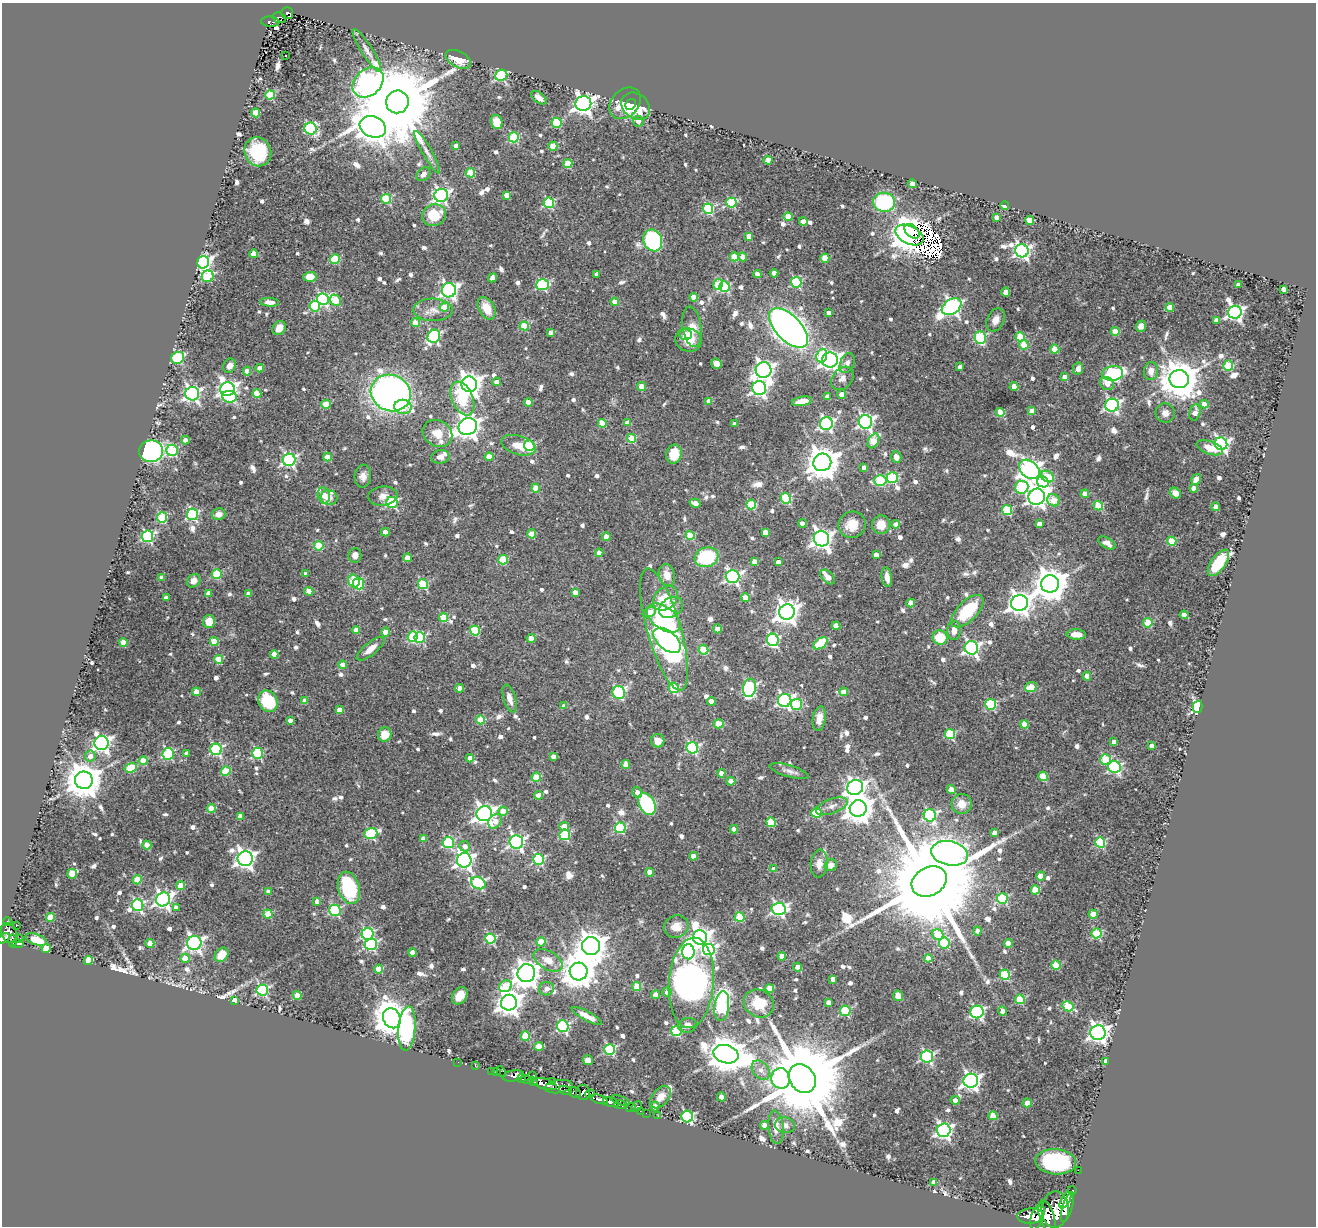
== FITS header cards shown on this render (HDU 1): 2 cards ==
NAXIS1  =                 1314
NAXIS2  =                 1224

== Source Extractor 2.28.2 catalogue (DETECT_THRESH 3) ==
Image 1314 x 1224 px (HDU 1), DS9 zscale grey, 1 PNG px = 1 image px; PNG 1318 x 1228 px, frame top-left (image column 1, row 1224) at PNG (2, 3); each listed source drawn as its Kron ellipse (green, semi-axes under 4 px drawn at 4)
Background 1.53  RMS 0.036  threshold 0.109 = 3 sigma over >= 5 px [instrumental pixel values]
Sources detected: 874; of the 874, the 500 brightest by FLUX_AUTO listed and drawn (374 fainter detections omitted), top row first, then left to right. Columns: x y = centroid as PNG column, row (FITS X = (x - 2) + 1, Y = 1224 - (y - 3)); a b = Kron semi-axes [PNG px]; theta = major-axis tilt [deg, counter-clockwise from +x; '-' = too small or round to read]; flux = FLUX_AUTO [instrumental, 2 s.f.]
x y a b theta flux
287 13 6 5 - 130
279 18 7 5 -19 86
270 22 9 5 -4 130
367 50 25 5 -57 17
285 55 3 3 - 16
458 59 13 8 -26 58
501 75 6 5 - 280
368 82 17 13 42 1500
270 95 5 4 - 130
539 98 9 5 -39 16
397 102 11 11 - 46000
625 103 18 13 45 71
583 104 8 7 - 1400
631 104 6 5 - 33
636 106 15 12 -39 87
256 113 4 4 - 78
638 121 5 5 - 14
497 122 7 6 - 55
556 123 5 5 - 150
373 127 13 10 -21 5400
311 129 6 6 - 260
514 137 5 5 - 190
456 146 4 4 - 27
553 146 4 4 - 62
258 152 15 13 -64 130
427 152 24 5 -60 18
768 160 4 4 - 58
568 164 4 4 - 95
470 173 5 4 - 110
423 174 8 6 47 15
912 184 4 4 - 23
441 195 7 6 - 640
507 195 4 4 - 23
386 199 5 4 - 140
884 202 11 9 -10 220
549 203 5 5 - 220
731 203 5 5 - 170
1005 206 4 4 - 57
708 209 5 5 - 240
434 215 12 11 - 78
788 217 4 4 - 54
996 217 4 4 - 15
1030 220 4 4 - 45
803 221 4 4 - 21
912 231 9 6 -43 2000
909 235 15 9 -26 5300
749 236 4 4 - 36
653 240 11 9 -71 300
1022 251 6 6 - 710
254 254 4 4 - 50
734 257 4 4 - 71
743 257 4 4 - 25
825 258 4 4 - 63
335 259 5 4 - 120
203 262 6 6 - 860
774 273 4 4 - 35
597 274 4 4 - 15
757 274 4 4 - 24
208 276 6 5 - 170
310 277 6 5 - 39
492 278 5 4 - 16
796 282 5 5 - 230
718 284 5 4 - 85
543 285 6 5 - 260
1238 285 4 4 - 18
724 286 5 5 - 240
1283 289 4 4 - 20
449 290 7 7 - 720
1006 292 4 4 - 14
694 297 4 4 - 28
323 299 6 5 - 420
336 300 6 5 - 110
269 302 9 4 -4 16
615 302 4 4 - 33
315 306 5 5 - 110
444 307 5 4 - 60
952 307 11 7 33 830
1170 307 4 4 - 54
487 308 12 7 -60 45
433 310 19 11 -1 30
1235 312 7 6 - 730
829 313 4 4 - 16
995 320 12 8 65 20
1216 320 4 4 - 20
415 323 4 4 - 54
524 326 5 4 - 110
1141 326 6 5 - 22
692 327 20 9 -81 40
279 328 7 6 - 23
788 328 24 12 -45 2400
1115 331 4 4 - 57
551 332 4 4 - 17
685 334 6 5 - 50
434 336 7 6 - 370
980 337 6 5 - 180
1020 337 5 4 - 110
688 340 13 11 -16 39
1024 345 5 4 - 66
1055 349 4 4 - 77
822 355 7 5 71 120
178 358 7 6 - 210
830 360 8 7 - 1300
847 363 10 7 67 14
717 364 5 5 - 23
1228 365 5 5 - 150
230 366 7 6 - 17
960 367 4 4 - 18
260 368 4 4 - 25
1078 369 6 5 - 16
764 370 8 8 - 1400
247 371 4 4 - 24
1151 371 9 7 82 22
1113 373 10 7 8 380
1065 377 4 4 - 25
842 378 13 9 48 16
1179 379 9 9 - 7400
497 382 4 4 - 15
1107 383 7 6 - 21
469 384 8 7 - 2100
1014 386 4 4 - 37
641 387 4 4 - 43
759 388 7 7 - 730
227 389 7 7 - 1200
391 393 20 18 -23 1500
192 394 7 7 - 740
257 394 4 4 - 76
842 394 4 4 - 29
827 396 4 4 - 16
229 397 7 6 - 120
462 398 18 10 -67 110
709 401 4 4 - 22
802 401 10 4 9 36
528 402 4 4 - 33
326 404 5 4 - 95
1204 404 4 4 - 24
1112 405 7 6 - 530
403 407 8 7 - 43
1032 411 4 4 - 34
1000 412 4 4 - 73
1195 412 8 5 77 20
1165 413 10 9 - 14
865 422 7 6 - 690
602 423 4 4 - 67
627 423 4 4 - 23
734 424 4 4 - 16
826 424 6 6 - 480
468 427 9 8 - 2100
437 433 15 13 -30 42
631 438 4 4 - 99
185 440 4 4 - 17
873 441 8 5 61 57
1221 444 6 6 - 630
518 445 17 9 -17 37
529 446 5 5 - 220
1210 448 13 6 -18 41
172 450 6 5 - 180
151 451 12 11 - 870
674 454 9 7 79 52
327 457 4 4 - 62
440 457 9 6 9 16
489 457 4 4 - 47
896 457 6 5 - 17
289 460 6 6 - 500
822 462 9 8 - 5000
864 468 4 4 - 24
1029 469 11 8 -40 1500
363 476 11 8 85 17
1047 477 7 5 -34 63
892 478 5 5 - 230
1196 479 5 4 - 33
880 480 6 5 - 170
1043 482 6 5 - 330
1022 487 7 6 - 230
536 488 4 4 - 58
1194 488 4 4 - 28
1175 493 6 5 - 22
1085 494 4 4 - 42
324 495 8 6 -80 35
383 496 15 9 5 20
329 497 8 7 - 16
1037 497 8 8 - 1400
786 498 5 5 - 190
1053 500 6 5 - 56
392 502 5 5 - 220
695 503 5 4 - 25
751 505 5 4 - 160
1098 506 5 4 - 110
1216 507 4 4 - 33
1007 510 5 5 - 170
193 514 6 5 - 290
219 514 7 5 14 19
162 518 5 5 - 150
802 523 4 4 - 18
896 524 4 4 - 20
1039 524 4 4 - 22
852 525 14 12 30 43
881 525 9 9 - 36
385 532 4 4 - 29
765 532 4 4 - 37
532 534 4 4 - 76
690 535 4 4 - 100
147 536 6 5 - 330
606 537 4 4 - 29
821 539 8 7 - 1400
1172 541 5 4 - 100
1107 543 9 5 -31 14
319 546 4 4 - 100
599 553 4 4 - 28
355 555 7 6 - 15
876 555 4 4 - 22
707 557 12 9 19 180
407 558 4 4 - 39
503 560 4 4 - 120
754 561 4 4 - 24
778 562 4 4 - 20
1218 563 15 7 54 84
217 574 5 4 - 160
306 574 4 4 - 15
667 575 11 8 -76 30
732 576 7 6 - 600
162 577 4 4 - 31
828 577 9 5 -44 15
887 577 10 5 -80 19
194 581 7 6 - 21
354 581 6 5 - 170
358 584 6 5 - 91
423 584 5 5 - 170
1050 584 9 8 - 5200
309 591 4 4 - 50
575 592 4 4 - 26
208 593 4 4 - 15
248 594 4 4 - 24
166 598 4 4 - 17
665 598 14 10 45 82
746 598 4 4 - 50
911 603 4 4 - 30
1020 603 8 8 - 1800
671 607 13 9 35 41
967 611 20 10 45 140
649 612 7 4 22 43
787 612 8 7 - 2000
1184 615 4 4 - 34
443 618 4 4 - 86
664 618 19 11 -37 290
209 622 6 6 - 37
1148 623 4 4 - 100
836 626 4 4 - 36
717 629 4 4 - 36
356 630 4 4 - 31
664 630 63 17 -74 520
954 630 9 7 88 20
475 631 5 5 - 140
386 632 4 4 - 46
1076 634 9 5 -3 32
412 637 5 5 - 150
420 637 5 5 - 190
940 637 7 7 - 73
531 638 4 4 - 50
667 640 16 9 -40 730
773 640 6 6 - 310
214 641 4 4 - 79
123 642 4 4 - 50
820 643 8 5 36 81
971 648 7 6 - 690
371 649 17 6 39 26
703 650 5 4 - 120
274 654 4 4 - 44
218 659 4 4 - 74
343 665 4 4 - 40
1087 676 4 4 - 30
1031 687 6 4 23 51
460 688 4 4 - 27
674 688 5 5 - 160
750 688 9 6 82 360
196 692 4 4 - 43
844 692 4 4 - 51
619 693 6 6 - 300
510 698 14 6 -73 20
785 700 7 6 - 580
268 701 11 9 -59 130
305 701 4 4 - 26
711 701 4 4 - 31
991 704 5 5 - 190
796 705 5 5 - 130
564 706 4 4 - 27
1197 707 6 5 - 250
339 710 4 4 - 25
819 718 12 6 81 26
290 720 4 4 - 16
481 720 4 4 - 78
719 724 5 4 - 73
1024 724 4 4 - 44
950 734 5 5 - 180
385 735 7 6 - 43
658 741 7 6 - 26
1114 742 4 4 - 18
102 743 7 7 - 1000
1151 746 4 4 - 15
692 748 6 5 - 290
216 749 6 5 - 330
187 753 4 4 - 18
257 753 5 5 - 240
168 754 6 5 - 230
90 756 5 5 - 19
554 757 4 4 - 24
470 758 4 4 - 28
1106 759 5 5 - 120
143 761 4 4 - 61
626 765 4 4 - 28
1114 767 6 6 - 380
131 768 6 4 19 100
226 771 5 4 - 110
789 771 20 6 -16 14
721 773 4 4 - 23
1043 776 5 4 - 87
536 777 4 4 - 90
84 780 9 8 - 6600
731 781 4 4 - 41
855 787 8 7 - 1300
951 790 4 4 - 50
637 792 5 4 - 16
539 795 4 4 - 37
647 804 11 8 -62 260
962 804 10 10 - 29
832 806 16 7 19 20
211 808 4 4 - 67
858 808 8 8 - 3500
503 811 4 4 - 60
816 813 5 5 - 170
484 814 8 7 - 1500
930 815 6 6 - 370
240 816 4 4 - 22
495 821 8 6 50 31
771 822 5 4 - 110
564 826 5 4 - 45
620 828 5 5 - 220
734 829 4 4 - 23
994 833 4 4 - 20
371 834 6 5 - 200
565 835 5 5 - 210
423 838 4 4 - 17
516 842 7 6 - 630
1100 842 5 5 - 210
448 843 5 5 - 250
147 845 4 4 - 52
465 846 5 5 - 15
950 853 19 12 -12 2600
693 856 4 4 - 33
245 859 7 7 - 1300
538 859 5 5 - 270
464 860 7 7 - 930
819 864 14 8 86 22
831 865 6 6 - 16
774 869 4 4 - 28
650 872 4 4 - 29
72 874 5 5 - 34
1040 876 4 4 - 49
137 880 4 4 - 85
929 881 18 14 29 95000
478 883 8 5 -28 310
181 886 4 4 - 72
349 888 16 10 -74 220
1035 890 4 4 - 76
268 891 4 4 - 19
1002 898 5 5 - 210
163 899 7 6 - 880
317 901 4 4 - 19
138 905 6 5 - 350
176 907 4 4 - 17
779 909 7 6 - 540
335 910 5 5 - 300
268 914 4 4 - 86
1093 914 4 4 - 46
50 917 4 4 - 75
740 917 5 5 - 120
7 922 4 3 - 37
16 926 2 2 - 26
676 927 12 11 - 30
977 931 4 4 - 14
9 933 10 7 -63 900
1097 933 5 5 - 160
368 934 6 5 - 350
938 935 6 5 - 99
700 937 7 7 - 1300
4 938 7 4 30 660
20 938 4 2 - 58
490 939 5 5 - 240
36 940 11 5 -18 38
12 941 7 4 89 440
541 942 4 4 - 77
18 943 6 3 -12 300
150 943 4 4 - 45
194 943 7 7 - 850
944 943 5 5 - 160
1008 943 4 4 - 33
371 944 6 5 - 320
591 946 9 9 - 4000
46 949 4 4 - 80
709 950 6 5 - 420
688 952 7 6 - 320
412 953 4 4 - 37
222 955 8 6 48 47
782 956 4 4 - 29
185 958 4 4 - 39
928 958 4 4 - 27
548 960 16 9 -30 32
88 961 4 4 - 100
1056 965 5 4 - 92
798 967 4 4 - 31
379 969 4 4 - 68
579 971 9 9 - 5200
526 973 9 8 - 2800
1005 975 5 5 - 180
833 979 4 4 - 18
691 983 45 22 85 1100
505 986 7 5 30 89
637 986 4 4 - 88
770 988 4 4 - 61
546 989 7 6 - 16
262 990 6 5 - 350
667 992 4 4 - 27
297 995 4 4 - 55
656 995 4 4 - 27
460 996 9 7 56 34
898 996 5 5 - 24
1020 999 5 5 - 150
235 1000 4 4 - 59
828 1002 4 4 - 17
509 1003 8 7 - 2300
759 1003 15 13 -30 78
722 1006 15 7 83 350
1068 1006 6 5 - 130
845 1011 5 5 - 190
1003 1011 4 4 - 20
977 1012 6 6 - 470
587 1016 17 4 -28 27
392 1018 10 8 -65 5700
688 1025 9 7 11 19
563 1026 6 5 - 340
407 1029 22 8 85 270
676 1031 5 5 - 190
1098 1033 7 7 - 1400
525 1036 4 4 - 88
539 1046 4 4 - 60
610 1049 5 5 - 280
726 1054 13 9 -15 6500
927 1056 6 6 - 380
588 1060 5 5 - 23
1106 1061 4 3 - 21
458 1062 2 2 - 15
475 1066 2 2 - 17
761 1070 11 7 -51 18
491 1071 3 2 - 28
496 1072 4 3 - 58
501 1072 6 2 -58 25
533 1075 3 2 - 300
513 1076 11 5 11 610
781 1078 10 9 - 490
521 1079 4 3 - 1000
526 1079 5 4 - 1400
802 1079 15 12 -53 56000
533 1081 5 3 - 760
553 1081 3 2 - 280
971 1081 7 7 - 1000
545 1084 12 5 -16 4500
559 1087 14 6 10 2000
566 1091 7 3 -19 620
583 1092 7 7 - 1200
575 1093 6 5 - 1200
590 1094 5 3 - 220
660 1097 13 8 51 26
721 1097 4 4 - 14
599 1099 9 4 -18 2000
620 1100 10 3 -19 34
955 1100 4 4 - 17
611 1102 8 4 -14 2500
1027 1103 4 4 - 29
620 1105 7 4 -8 110
637 1106 6 2 46 180
655 1106 5 4 - 19
630 1107 5 3 - 61
640 1111 2 2 - 24
646 1113 2 2 - 21
658 1116 2 2 - 20
687 1116 6 6 - 350
993 1116 4 4 - 56
764 1125 4 4 - 26
785 1125 10 8 -10 16
776 1127 17 7 -85 32
943 1130 7 7 - 780
1056 1162 20 12 -5 310
1078 1170 2 2 - 18
934 1182 4 4 - 29
1072 1190 4 2 - 22
1065 1200 9 4 60 3800
1067 1207 16 5 73 5100
1055 1210 18 13 88 7900
1031 1216 13 7 2 4700
1037 1216 13 6 72 4000
1047 1216 17 7 -74 5300
At the frame edge (FLAGS 8, measured only in part): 1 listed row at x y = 4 938
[374 fainter detections neither listed nor drawn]